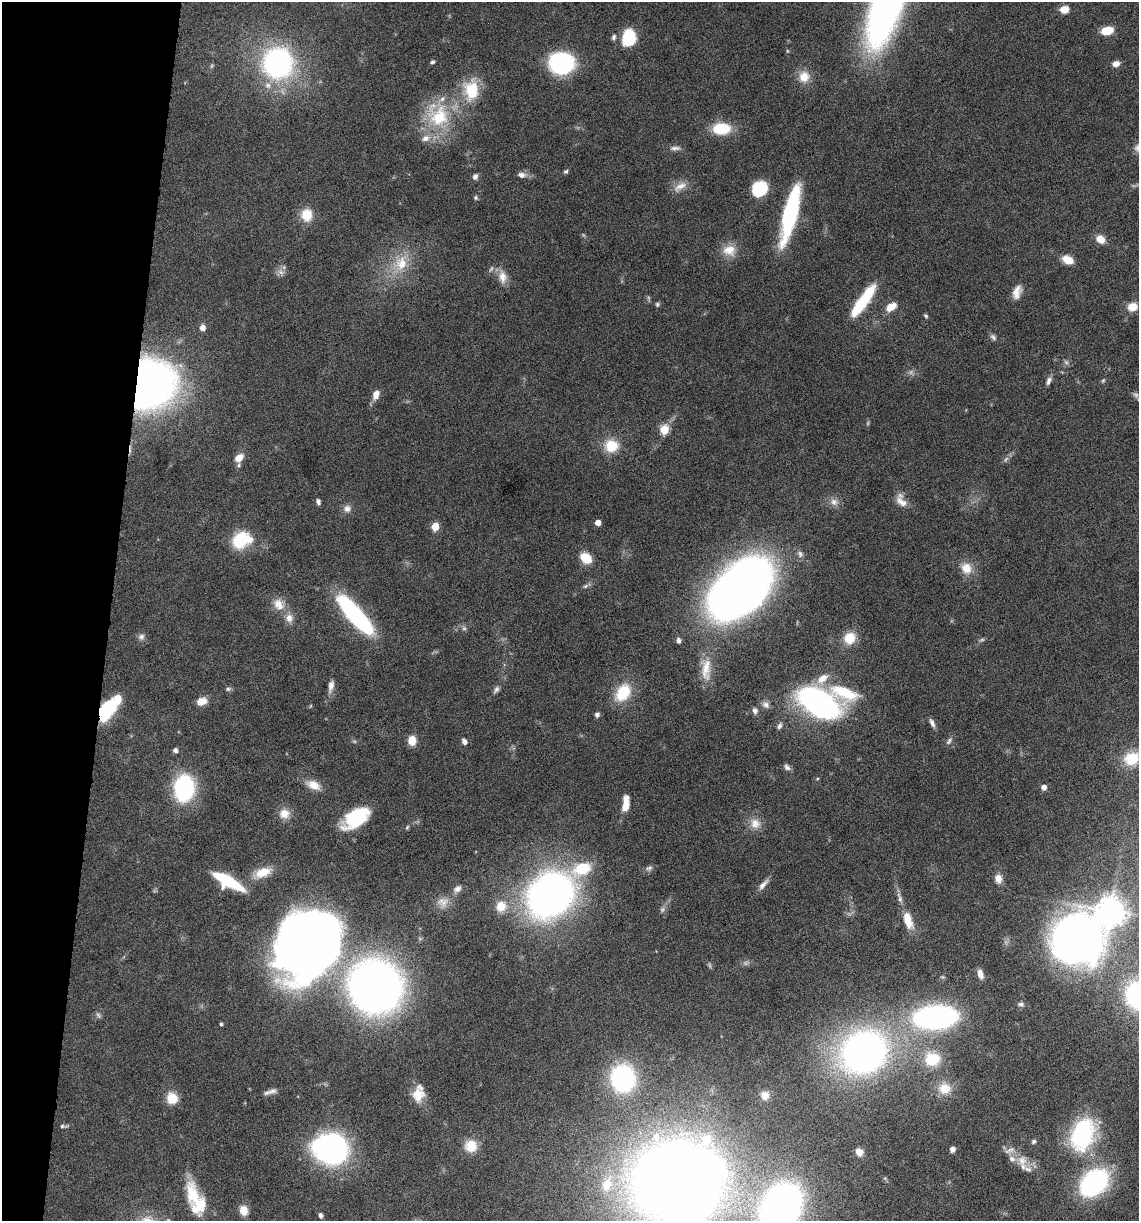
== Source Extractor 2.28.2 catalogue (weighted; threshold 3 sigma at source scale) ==
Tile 9 of 4 x 4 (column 1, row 3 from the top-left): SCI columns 237-1373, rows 1221-2439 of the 4903 x 4881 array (HDU 1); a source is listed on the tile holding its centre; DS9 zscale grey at full resolution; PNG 1141 x 1223 px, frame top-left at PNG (2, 2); no overlay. Shown black and unused: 10% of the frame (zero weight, under 10 of 20 exposures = <1% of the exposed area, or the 3 px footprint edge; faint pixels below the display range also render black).
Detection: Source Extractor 2.28.2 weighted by HDU 2 'WHT'; one run over the whole footprint, this tile lists its part. Background 0.0404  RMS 0.0025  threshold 0.0103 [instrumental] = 3 sigma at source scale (4.09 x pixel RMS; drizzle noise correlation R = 1.36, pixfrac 0.8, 0.05/0.05 arcsec/px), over >= 5 px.
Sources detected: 173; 14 too faint to see at this stretch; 5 inside a brighter object's white glare — not listed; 14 inside a brighter listed object's ellipse — not listed separately; the other 140 listed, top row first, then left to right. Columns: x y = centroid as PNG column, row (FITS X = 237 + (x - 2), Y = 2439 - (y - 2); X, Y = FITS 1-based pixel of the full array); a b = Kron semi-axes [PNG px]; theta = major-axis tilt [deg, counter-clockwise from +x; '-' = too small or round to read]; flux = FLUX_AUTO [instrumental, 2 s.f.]
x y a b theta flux
1065 9 8 7 - 3.2
1107 31 12 8 13 4.7
614 37 8 5 82 0.66
629 37 15 11 80 11
787 51 6 4 -89 0.28
432 62 5 4 - 0.5
278 63 23 23 - 61
561 63 22 19 1 27
1116 64 8 6 13 1.8
804 77 15 14 - 3.6
268 85 10 9 - 1.7
471 90 27 18 85 10
438 115 41 31 -63 16
721 129 18 11 0 9.2
675 148 16 6 1 1.1
1138 148 11 10 - 1.4
566 171 6 5 - 0.44
522 175 12 8 -5 1.3
475 177 7 6 - 0.86
680 186 22 9 34 2.4
760 189 14 12 48 11
476 198 6 5 - 0.44
790 214 57 12 76 28
306 215 14 12 88 5
1100 239 9 7 -33 3.1
729 250 19 15 -1 3.9
1068 260 11 8 -25 3.7
401 263 25 20 64 8
281 272 13 9 27 1.2
502 277 19 11 -80 2.8
1017 292 17 10 70 2.5
657 304 6 5 - 0.42
860 305 36 10 52 12
891 307 11 7 34 3.8
1132 307 9 7 17 4.2
926 316 6 4 -62 0.44
202 327 7 7 - 1.3
993 337 10 6 -48 0.76
1066 362 8 5 -53 0.59
1103 380 7 4 63 0.36
1049 381 11 6 66 1
149 385 39 36 55 170
376 394 11 7 67 2
1136 395 11 7 -49 0.91
664 430 5 5 - 12
611 446 17 15 4 6.2
239 458 9 6 45 2.9
318 501 6 4 -73 0.82
834 502 14 10 -18 1.9
901 502 19 10 -37 2.5
347 509 11 9 25 1.4
598 523 4 4 - 2.3
435 526 5 5 - 8.4
240 541 20 16 57 10
800 554 10 8 -57 1.1
586 558 13 10 -38 4.8
966 568 17 14 -52 3.6
585 586 8 5 27 0.54
740 589 53 31 43 250
279 604 18 16 -39 3.4
355 615 43 12 -49 44
464 628 7 5 -43 0.57
141 637 10 8 67 1
850 638 13 11 46 5.5
678 640 7 5 -77 0.84
982 640 8 4 26 0.49
706 669 34 13 -89 5.3
331 686 16 6 79 1.8
228 689 8 5 10 0.56
496 690 12 6 54 0.86
844 692 38 16 -20 10
623 693 22 15 55 9.5
202 701 13 10 16 2.2
819 703 30 16 -30 92
766 705 11 8 -43 1.2
755 711 7 6 - 1
104 713 15 13 -84 9.1
597 715 5 5 - 0.86
932 723 12 5 -66 0.96
779 726 9 6 59 0.78
412 741 8 7 - 4.5
464 741 7 5 -61 0.99
949 741 11 5 53 0.73
175 750 4 4 - 1.1
1132 758 22 18 23 7.7
787 767 10 6 -46 0.89
817 779 5 4 - 0.26
313 785 19 10 -22 3.3
1044 787 5 5 - 1.6
184 788 20 14 82 36
626 804 20 8 84 3.3
284 814 14 13 - 2.9
356 818 26 14 33 15
755 823 15 14 - 3
407 827 6 5 - 0.34
649 868 11 7 33 0.86
582 869 20 14 17 10
262 873 27 13 21 4.8
998 879 10 8 -76 2.1
228 881 28 9 -28 16
763 884 19 6 49 1.5
457 889 13 8 42 1.3
550 894 28 23 42 200
900 898 18 6 -75 1.6
443 902 17 16 - 2.8
501 906 14 13 - 4.2
1110 912 9 8 - 360
908 920 24 11 -73 4.5
1076 939 53 46 39 130
308 950 59 51 23 250
980 974 10 6 -74 1.6
375 986 36 34 -55 210
1021 1004 8 6 9 0.74
935 1017 27 14 4 97
221 1024 3 3 - 0.51
864 1052 32 28 27 150
932 1059 18 16 1 8.3
623 1078 24 21 -90 38
944 1088 18 16 -17 4.4
270 1092 17 6 15 1.2
418 1095 16 14 -88 4.4
765 1095 11 10 - 2
172 1098 13 12 - 4.2
64 1126 11 4 1 0.53
1083 1134 40 28 67 25
1033 1141 6 5 - 0.49
471 1146 14 14 - 4.7
333 1148 19 18 - 84
952 1149 6 6 - 1
859 1152 7 6 - 1.8
1022 1160 21 16 -29 3.6
885 1178 6 4 -43 0.33
675 1181 63 53 8 490
1094 1183 17 13 43 72
607 1184 23 14 68 7.2
193 1196 39 15 -76 9
781 1208 32 24 62 180
243 1211 8 7 - 3.9
320 1215 5 5 - 0.82
168 1220 8 6 -58 0.71
Overlapping masked pixels (flux is a lower limit): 2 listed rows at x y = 149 385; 104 713
Isophote crosses this tile's border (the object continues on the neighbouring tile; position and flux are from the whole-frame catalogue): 6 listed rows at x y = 1138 148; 1136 395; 1132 758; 675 1181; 781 1208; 168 1220